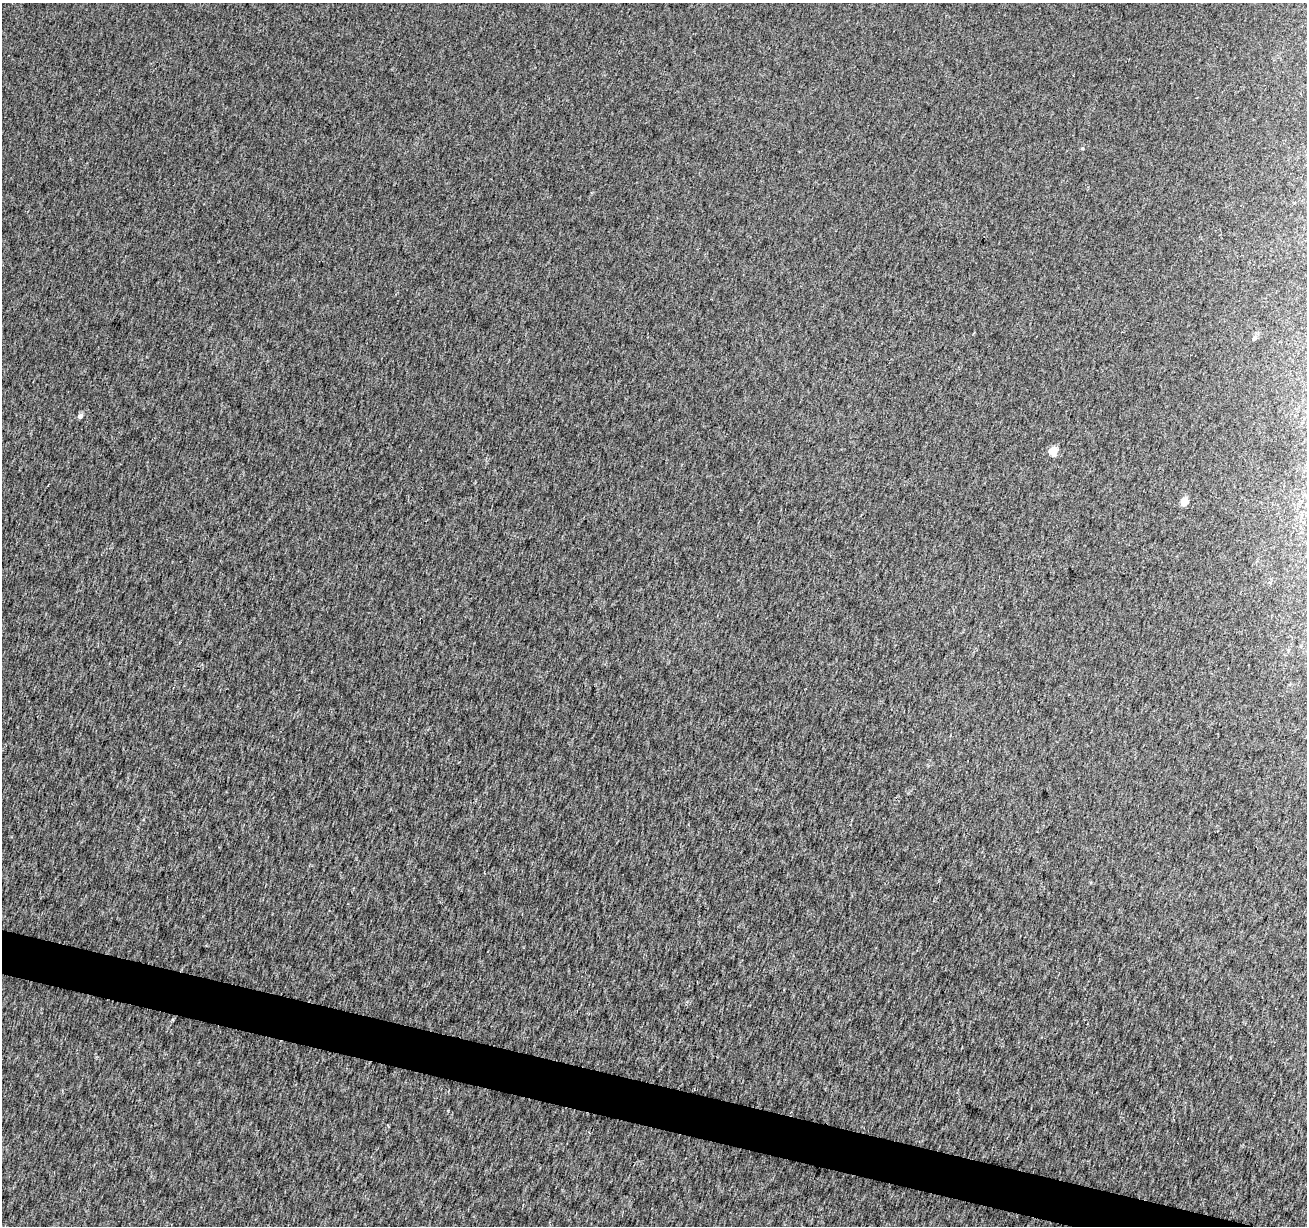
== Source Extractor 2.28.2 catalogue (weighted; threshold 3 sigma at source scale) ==
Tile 6 of 4 x 4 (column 2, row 2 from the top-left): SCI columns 1315-2619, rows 2735-3958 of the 5233 x 5408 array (HDU 1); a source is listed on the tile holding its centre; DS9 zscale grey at full resolution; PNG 1309 x 1228 px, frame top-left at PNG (2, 3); no overlay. Shown black and unused: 3% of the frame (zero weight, under 2 of 3 exposures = <1% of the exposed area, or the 3 px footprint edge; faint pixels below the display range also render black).
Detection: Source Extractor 2.28.2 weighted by HDU 2 'WHT'; one run over the whole footprint, this tile lists its part. Background 0.00618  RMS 0.0076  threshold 0.0341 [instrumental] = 3 sigma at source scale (4.5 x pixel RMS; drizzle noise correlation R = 1.50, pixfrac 1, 0.0396/0.0396 arcsec/px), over >= 5 px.
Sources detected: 5; all 5 listed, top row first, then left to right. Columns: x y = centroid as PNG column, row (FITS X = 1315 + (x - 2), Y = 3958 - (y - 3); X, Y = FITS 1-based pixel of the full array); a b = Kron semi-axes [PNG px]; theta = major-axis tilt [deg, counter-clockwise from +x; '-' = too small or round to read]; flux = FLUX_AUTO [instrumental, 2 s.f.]
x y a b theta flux
1082 148 5 3 - 0.7
1254 337 8 5 39 1.8
80 416 5 4 - 3.5
1053 451 5 5 - 17
1184 501 5 4 - 18